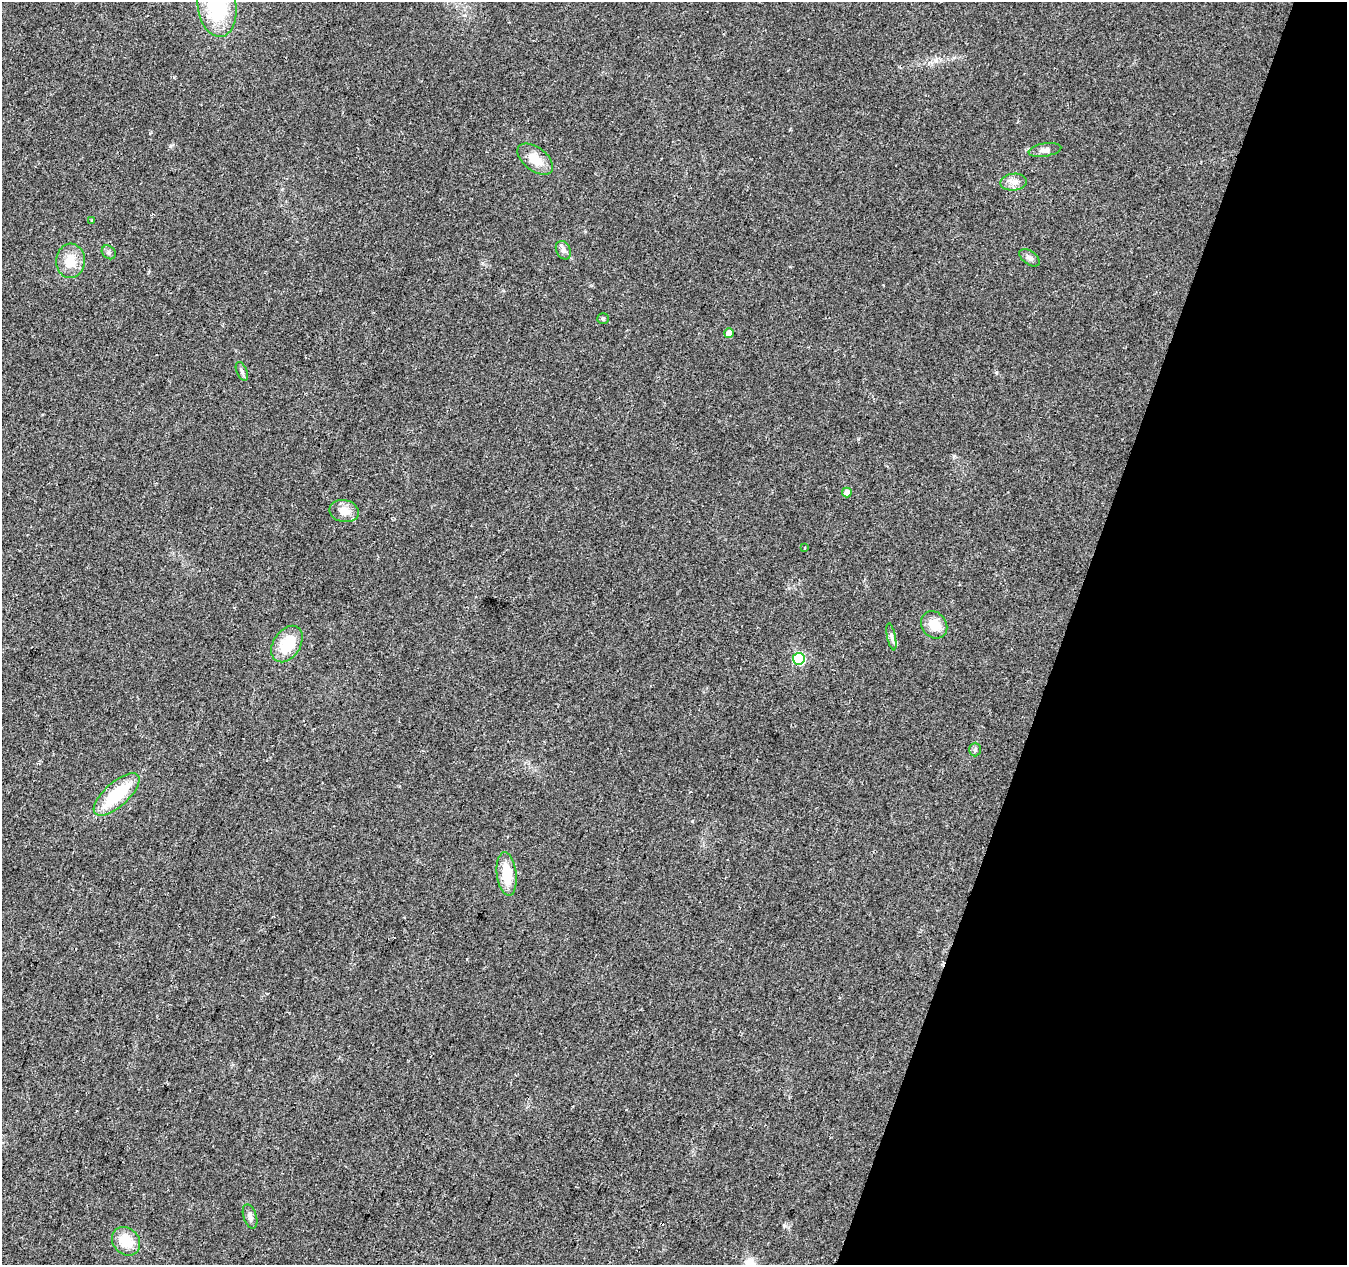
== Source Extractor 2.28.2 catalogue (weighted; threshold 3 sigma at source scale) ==
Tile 8 of 4 x 4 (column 4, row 2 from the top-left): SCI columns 4036-5380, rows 2739-4001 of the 5387 x 5542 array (HDU 1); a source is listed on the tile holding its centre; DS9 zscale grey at full resolution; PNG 1349 x 1267 px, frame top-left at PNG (2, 2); each listed source drawn as its Kron ellipse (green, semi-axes under 4 px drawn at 4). Shown black and unused: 21% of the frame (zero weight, under 2 of 3 exposures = <1% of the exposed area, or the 3 px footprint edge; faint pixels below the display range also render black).
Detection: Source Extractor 2.28.2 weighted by HDU 2 'WHT'; one run over the whole footprint, this tile lists its part. Background 0.0422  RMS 0.008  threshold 0.036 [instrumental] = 3 sigma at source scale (4.5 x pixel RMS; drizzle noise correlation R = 1.50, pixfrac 1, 0.0396/0.0396 arcsec/px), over >= 5 px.
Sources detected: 25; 1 cosmic-ray / hot-pixel residue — neither listed nor drawn; the other 24 listed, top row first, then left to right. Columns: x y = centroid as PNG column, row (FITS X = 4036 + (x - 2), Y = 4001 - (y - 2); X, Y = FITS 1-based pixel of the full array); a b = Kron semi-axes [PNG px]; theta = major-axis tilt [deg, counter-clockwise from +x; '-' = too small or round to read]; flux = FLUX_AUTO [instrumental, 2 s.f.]
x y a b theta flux
217 6 31 19 -82 64
1045 150 16 6 9 3.8
535 159 20 11 -37 14
1014 182 13 8 7 5.7
92 220 3 3 - 2.2
563 250 10 7 -64 3.1
109 252 8 6 -44 1.9
1030 258 11 6 -37 3
70 261 17 14 86 14
603 319 5 5 - 1.1
729 333 5 5 - 9.4
242 371 10 5 -66 2
847 493 5 5 - 7.2
344 511 15 11 -11 9.1
804 548 4 2 - 0.75
934 625 14 12 -51 13
891 637 14 3 -78 2.2
287 644 20 13 56 24
799 659 6 6 - 85
975 749 7 5 88 1.6
117 794 29 12 42 41
507 874 22 10 -83 22
250 1216 12 6 -72 3.5
126 1241 15 13 -48 17
Isophote crosses this tile's border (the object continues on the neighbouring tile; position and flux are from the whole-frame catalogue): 1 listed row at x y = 217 6
Unlisted compact peaks at least as high as the median listed source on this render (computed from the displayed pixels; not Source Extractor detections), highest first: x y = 996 372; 174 77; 170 146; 954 457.